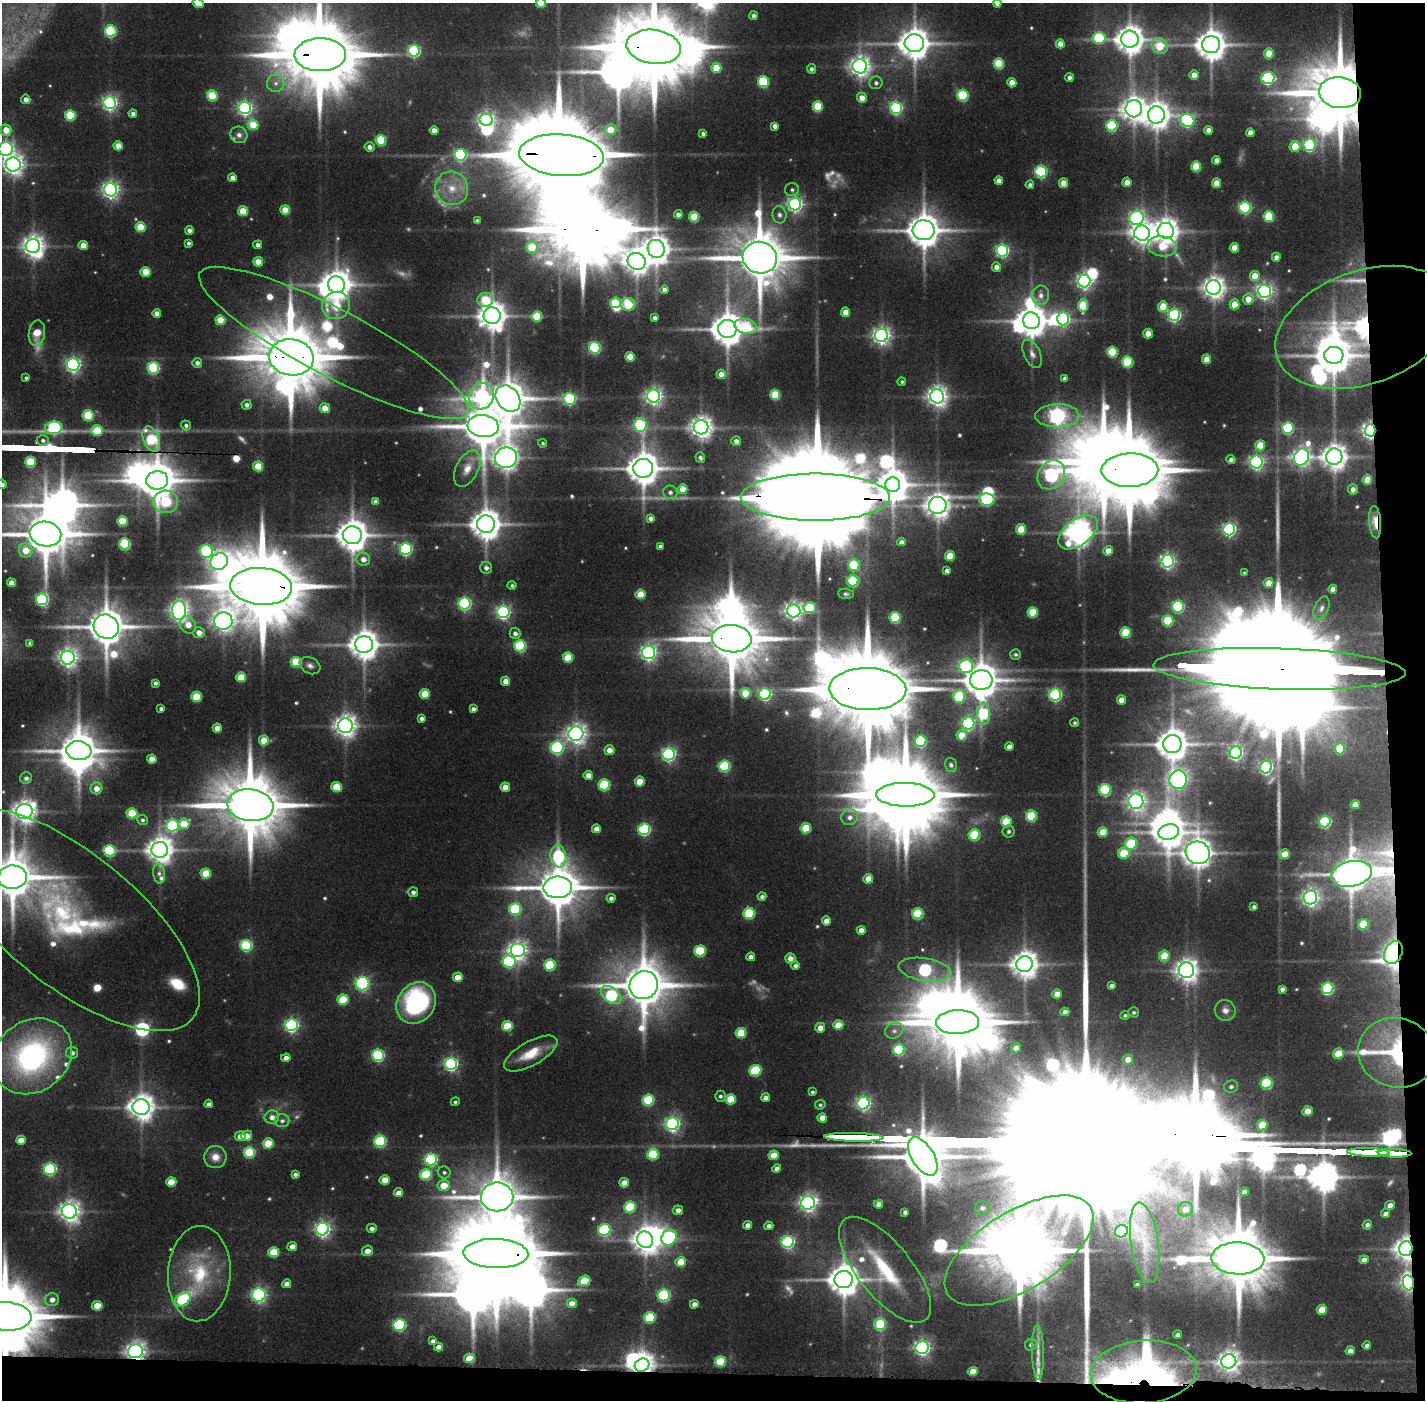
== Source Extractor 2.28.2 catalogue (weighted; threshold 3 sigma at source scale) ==
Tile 9 of 3 x 3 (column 3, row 3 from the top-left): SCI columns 2846-4268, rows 33-1430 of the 4271 x 4257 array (HDU 1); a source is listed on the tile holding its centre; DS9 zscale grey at full resolution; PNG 1427 x 1402 px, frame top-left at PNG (2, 3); each listed source drawn as its Kron ellipse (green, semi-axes under 4 px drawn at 4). Shown black and unused: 5% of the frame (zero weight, under 3 of 5 exposures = <1% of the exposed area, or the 3 px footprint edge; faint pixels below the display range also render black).
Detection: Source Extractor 2.28.2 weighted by HDU 2 'WHT'; one run over the whole footprint, this tile lists its part. Background 0.136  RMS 0.0076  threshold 0.0343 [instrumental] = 3 sigma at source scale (4.5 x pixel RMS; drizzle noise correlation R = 1.50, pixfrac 1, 0.05/0.05 arcsec/px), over >= 5 px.
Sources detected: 630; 18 too faint to see at this stretch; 46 inside a brighter object's white glare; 1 cosmic-ray / hot-pixel residue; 4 long thin detections or spike segments (spike, bleed or trail) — neither listed nor drawn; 19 inside a brighter listed object's ellipse — not listed separately; of the other 542, all 500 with FLUX_AUTO >= 1.36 (the completeness limit of this list) listed and drawn (42 fainter detections not listed), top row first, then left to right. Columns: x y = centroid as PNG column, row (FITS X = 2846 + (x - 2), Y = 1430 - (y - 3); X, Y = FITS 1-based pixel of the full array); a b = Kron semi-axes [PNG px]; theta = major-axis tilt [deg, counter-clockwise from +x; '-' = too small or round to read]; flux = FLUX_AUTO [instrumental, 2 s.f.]
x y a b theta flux
198 3 5 4 - 13
541 3 5 5 - 23
997 3 4 4 - 4.5
753 16 4 4 - 2.6
111 31 6 5 - 92
1099 38 6 5 - 71
1130 39 8 8 - 1300
914 43 10 9 - 1600
1060 44 4 4 - 8.3
1211 45 9 8 - 1500
1160 46 8 7 - 30
654 47 27 17 -7 9900
414 51 6 6 - 130
1269 53 5 4 - 19
320 55 25 16 1 9400
999 64 5 5 - 50
860 66 7 7 - 560
716 68 5 5 - 27
811 69 5 4 - 2.7
1194 75 5 5 - 8.1
1069 78 4 4 - 4.1
1268 78 6 6 - 140
763 81 5 5 - 66
276 83 9 8 - 5.2
876 83 6 6 - 2.8
1012 83 4 4 - 10
1340 93 21 15 -8 7000
963 95 5 5 - 73
212 96 5 5 - 42
862 98 5 5 - 8.6
26 99 5 4 - 5.3
110 103 6 6 - 260
818 106 5 5 - 39
245 108 6 6 - 240
896 108 6 6 - 180
1134 109 8 8 - 870
133 114 4 4 - 3.2
70 115 5 5 - 50
1156 115 9 8 - 1100
486 120 6 6 - 310
1187 120 7 6 - 160
253 125 5 5 - 28
1112 125 6 5 - 74
775 126 4 4 - 3.7
6 130 5 5 - 15
611 130 6 5 - 15
1208 130 4 4 - 7.6
434 131 4 4 - 7.2
1250 133 4 4 - 6.1
703 134 4 3 - 2.7
239 135 9 8 - 4.4
381 140 5 5 - 50
1309 145 6 6 - 140
118 146 4 4 - 11
1295 146 5 5 - 22
369 147 5 5 - 3.9
5 149 7 7 - 220
461 155 6 6 - 110
561 155 42 21 -4 21000
1216 160 4 4 - 4.9
13 164 7 7 - 570
1196 166 5 5 - 32
1041 172 6 5 - 130
232 178 4 4 - 5.7
999 181 4 4 - 6.5
1127 182 5 4 - 9.8
1063 183 5 4 - 14
1216 183 5 4 - 14
1030 185 4 4 - 2.4
452 188 17 16 - 19
111 190 6 6 - 360
792 190 7 6 - 2.2
795 204 6 6 - 290
1245 207 6 5 - 150
285 210 5 4 - 17
243 211 5 5 - 24
678 214 4 4 - 4.1
779 215 9 7 -83 3.5
1269 216 5 5 - 48
694 217 5 5 - 33
1137 218 7 7 - 220
477 221 4 4 - 3.5
141 227 5 5 - 31
189 230 4 4 - 3.6
924 230 11 10 - 2000
1166 231 8 8 - 940
1142 233 8 7 - 660
188 243 4 3 - 2.3
83 245 5 4 - 11
258 245 4 4 - 3.4
33 246 7 7 - 650
1162 246 15 10 -9 26
532 247 5 5 - 37
1234 248 5 4 - 13
656 249 9 8 - 1100
1002 250 6 6 - 180
1276 257 4 4 - 4.2
760 258 17 15 -16 4800
637 261 9 8 - 950
258 262 5 4 - 15
996 267 5 4 - 5.5
146 272 5 5 - 22
1255 276 5 5 - 18
1084 281 6 6 - 300
336 285 8 8 - 1300
1214 287 7 7 - 700
664 290 4 4 - 4.4
1264 291 6 6 - 330
1041 295 10 8 79 5.4
1248 299 5 5 - 9.5
485 300 8 7 - 40
615 303 5 5 - 51
628 304 8 6 0 44
1234 304 5 5 - 17
336 305 14 13 - 45
1083 305 6 5 - 36
1163 307 5 5 - 24
845 312 4 4 - 11
157 313 4 4 - 4.7
1174 315 6 6 - 170
492 316 8 8 - 1200
537 316 5 5 - 39
655 318 4 3 - 2.7
1063 319 6 6 - 140
220 320 5 5 - 22
1031 321 8 8 - 1500
746 326 11 7 -12 47
1364 327 92 56 20 270
727 329 9 9 - 1800
37 333 13 8 82 13
1148 333 5 4 - 14
881 335 6 6 - 390
334 343 151 33 -28 240
595 348 5 5 - 120
1112 352 5 5 - 46
1032 354 15 8 -65 5.5
1334 355 9 8 - 1900
291 357 22 18 -9 7700
630 357 5 5 - 18
1206 359 5 4 - 12
1128 362 5 5 - 58
197 363 5 5 - 3.3
73 365 6 6 - 270
153 368 6 5 - 100
721 374 4 4 - 9.3
26 378 3 3 - 1.7
1065 378 4 4 - 3
902 382 4 4 - 1.5
775 395 5 5 - 37
482 396 13 12 - 200
654 396 6 6 - 350
937 396 7 7 - 570
508 398 14 11 -50 2400
569 399 6 6 - 150
247 405 5 5 - 3.1
325 408 5 5 - 13
88 415 5 5 - 47
1057 416 22 11 0 380
186 425 5 5 - 2.4
640 425 7 6 - 120
483 426 15 11 -6 3200
701 427 7 7 - 680
54 428 8 6 7 120
1288 428 6 5 - 93
1370 430 6 5 - 380
97 431 6 5 - 34
151 439 13 7 -67 68
43 440 6 5 - 2.5
736 441 5 5 - 5
543 443 4 4 - 1.4
1260 445 5 5 - 19
1301 457 9 7 58 420
1334 457 8 8 - 930
506 458 11 10 - 780
700 458 5 4 - 2.4
1231 459 4 4 - 2.9
30 462 5 5 - 45
1256 462 6 6 - 230
258 466 5 5 - 26
643 468 10 9 - 1800
467 469 19 11 63 12
1130 470 28 17 1 10000
1051 475 15 12 53 180
157 480 11 9 8 2500
1367 480 5 5 - 16
2 484 5 4 - 3.6
893 485 7 7 - 1600
683 489 5 4 - 14
1353 489 5 5 - 5.1
670 492 7 7 - 3.3
815 497 74 23 0 38000
987 499 8 6 -11 80
376 501 4 4 - 3.4
166 502 12 11 - 60
938 505 9 8 - 910
651 518 4 4 - 3.6
122 521 5 5 - 32
1375 522 16 6 -86 11
486 524 9 9 - 1400
1021 529 5 5 - 26
1229 529 6 6 - 200
1078 532 23 13 36 1100
45 534 16 12 -10 3600
352 535 9 9 - 1700
901 542 4 4 - 3.6
124 544 5 5 - 93
660 546 4 3 - 2.7
406 549 6 6 - 170
26 550 7 6 - 14
206 551 6 6 - 110
1108 551 5 4 - 9.7
950 556 5 5 - 22
363 559 7 6 - 5.7
219 561 9 8 - 440
1167 561 6 6 - 260
854 565 6 5 - 55
486 568 6 6 - 3.1
947 571 4 4 - 3.3
1244 573 3 3 - 1.5
853 581 5 5 - 74
11 583 4 4 - 6.8
1268 583 5 5 - 11
512 585 4 4 - 1.7
261 586 31 18 -4 13000
1333 589 4 4 - 4.8
641 594 5 5 - 21
846 594 8 5 -5 1.7
42 599 6 6 - 150
465 603 6 6 - 170
1178 607 6 6 - 94
810 608 6 5 - 46
1321 608 12 7 66 4.5
179 611 9 7 -87 480
794 611 6 6 - 410
503 612 6 6 - 220
1033 612 5 5 - 36
895 618 5 5 - 59
223 621 9 8 - 530
1168 621 5 5 - 47
188 625 9 7 -62 9
106 627 13 12 - 2600
1126 632 5 5 - 38
199 633 6 5 - 7.9
515 633 5 5 - 3.4
732 639 20 13 -5 5900
30 643 4 4 - 2.3
364 644 9 8 - 1400
520 646 6 6 - 78
649 652 7 6 - 310
1016 654 5 5 - 1.6
568 657 5 5 - 31
68 658 7 7 - 470
296 662 5 5 - 40
310 666 11 8 -29 4
966 666 7 7 - 100
1280 669 126 20 -2 74000
241 677 5 5 - 23
981 680 11 10 - 2100
506 681 4 4 - 8.1
155 683 4 4 - 2.3
868 689 38 21 -1 16000
745 693 5 5 - 22
425 694 5 5 - 23
765 694 6 6 - 140
1055 695 6 6 - 160
959 696 7 6 - 66
196 697 5 5 - 33
1121 700 4 4 - 11
161 708 4 3 - 2.2
473 709 4 4 - 2.9
984 714 11 6 -87 64
422 718 4 4 - 2.9
968 723 6 6 - 150
1075 723 5 4 - 1.7
345 726 7 7 - 690
217 728 4 4 - 8.9
576 734 7 7 - 530
962 735 5 5 - 20
264 740 5 5 - 18
921 741 6 5 - 97
1172 744 9 9 - 1500
1009 747 4 4 - 5.5
557 748 6 6 - 150
1340 749 5 5 - 28
609 750 5 5 - 7.8
79 751 13 9 -6 2500
1236 753 6 6 - 240
669 754 6 6 - 200
152 759 5 4 - 8.7
951 765 7 6 - 2.2
724 766 6 5 - 78
1266 767 6 6 - 210
588 775 4 4 - 6.7
26 778 6 6 - 3.1
1178 780 9 9 - 290
640 781 5 5 - 18
604 785 5 5 - 73
336 787 5 5 - 31
505 787 5 4 - 9.1
96 788 6 6 - 7
1105 790 6 5 - 88
905 795 29 12 -1 10000
1136 801 8 7 - 390
250 805 23 16 -7 7400
1355 805 5 4 - 9.1
24 811 8 7 - 740
132 813 5 5 - 36
1031 816 5 5 - 56
850 817 8 8 - 5
142 820 5 5 - 1.8
1006 821 5 5 - 37
1325 822 6 5 - 140
184 824 5 5 - 23
172 825 6 6 - 130
806 828 5 5 - 35
596 829 4 4 - 5.9
644 829 6 6 - 120
1009 831 6 6 - 2.4
1103 832 5 5 - 19
1169 832 10 7 12 1400
974 835 6 5 - 57
1131 844 6 6 - 52
160 850 8 8 - 1000
110 851 6 5 - 88
1124 853 6 5 - 32
1198 853 12 11 - 1300
1285 854 5 5 - 17
558 856 11 8 -79 93
159 873 10 6 -83 3.4
206 873 5 5 - 26
1352 874 21 12 12 2200
12 877 15 11 3 3500
868 879 5 5 - 11
558 887 14 11 2 3200
413 892 5 5 - 3.1
762 897 4 4 - 2.6
1310 897 7 6 - 400
611 898 4 4 - 2.9
1254 907 4 3 - 1.9
515 909 6 6 - 63
749 913 6 5 - 70
918 914 5 5 - 52
70 919 157 66 -39 230
826 921 4 4 - 7.3
1363 924 6 5 - 42
861 930 4 4 - 6.4
246 945 6 5 - 85
517 950 7 7 - 470
700 951 5 5 - 55
1393 953 12 8 66 420
1164 956 5 5 - 26
751 957 4 4 - 4.6
790 958 5 5 - 6
509 962 6 6 - 120
1025 964 8 8 - 1000
550 965 6 5 - 60
795 966 4 4 - 2.6
925 970 27 11 -9 130
1186 970 8 7 - 690
458 977 5 4 - 14
362 984 7 6 - 140
644 985 14 13 - 3900
1111 986 4 4 - 3.2
1328 988 6 5 - 120
1282 989 4 4 - 3.1
1057 994 5 4 - 8.8
611 995 11 7 -36 83
343 1000 5 5 - 40
416 1003 22 18 55 120
1225 1010 10 10 - 5.2
1065 1012 4 4 - 4.4
1134 1012 5 5 - 1.8
1125 1015 5 4 - 1.7
957 1022 21 12 3 6700
291 1025 6 6 - 210
838 1025 5 5 - 16
507 1026 5 5 - 33
820 1028 5 5 - 7.5
894 1031 9 7 25 3.7
741 1033 5 5 - 32
1016 1048 5 4 - 5.3
899 1050 6 5 - 69
72 1053 6 6 - 3.3
531 1053 30 12 29 21
1397 1053 39 34 -16 110
1338 1054 5 5 - 24
378 1055 6 6 - 110
32 1056 42 35 36 190
286 1058 5 4 - 5.5
1128 1059 5 5 - 7.5
451 1064 6 6 - 190
755 1070 6 5 - 58
1267 1083 6 5 - 80
1231 1087 7 6 - 2.5
812 1092 4 4 - 1.5
720 1096 5 5 - 2
765 1098 4 4 - 4.5
731 1099 5 5 - 28
648 1100 6 5 - 65
455 1102 4 4 - 1.6
863 1103 6 6 - 230
209 1104 4 4 - 3.1
820 1105 5 4 - 1.5
141 1107 8 8 - 990
1307 1111 5 5 - 15
272 1117 7 7 - 5.4
822 1118 5 4 - 9
282 1121 7 6 - 2.9
672 1124 6 6 - 270
1262 1125 5 5 - 22
240 1136 5 5 - 7.5
247 1136 5 5 - 8.4
854 1137 30 3 -1 3900
21 1140 5 4 - 10
380 1141 6 5 - 83
268 1143 5 5 - 28
1368 1152 21 3 -1 2900
249 1153 6 5 - 57
1394 1153 17 3 -1 1900
653 1154 6 5 - 58
774 1155 5 5 - 19
923 1156 21 11 -58 3400
215 1157 11 11 - 8.4
431 1159 6 6 - 130
777 1168 4 4 - 4.4
50 1169 6 6 - 140
444 1172 6 6 - 2.1
295 1174 4 3 - 2.5
426 1175 6 5 - 51
385 1180 5 4 - 11
171 1182 5 5 - 18
624 1183 5 4 - 9.5
444 1185 6 5 - 16
1244 1192 4 4 - 5.1
398 1193 5 4 - 6.4
497 1197 16 14 0 3000
808 1203 7 6 - 400
879 1204 4 4 - 5.5
1390 1205 5 4 - 6.2
630 1207 6 5 - 49
982 1208 7 7 - 3.3
1185 1209 7 7 - 6.4
678 1210 5 4 - 4.5
69 1211 7 7 - 620
905 1212 4 4 - 2.6
1386 1214 5 4 - 3.2
748 1225 4 4 - 4.7
1367 1225 5 4 - 2.9
769 1226 4 4 - 3.1
372 1228 5 4 - 2.9
322 1229 6 6 - 290
604 1230 6 6 - 110
1121 1231 7 6 - 70
669 1237 8 7 - 110
645 1240 8 7 - 930
788 1242 6 6 - 180
1145 1243 41 13 -82 30
292 1246 5 4 - 6.6
1406 1249 7 7 - 730
367 1251 5 5 - 6.7
1019 1251 84 39 31 9500
274 1252 5 5 - 33
496 1253 32 14 -2 13000
1238 1258 26 16 -2 7300
1364 1260 5 4 - 5.5
681 1262 5 5 - 19
885 1270 65 27 -51 66
199 1274 48 31 87 65
844 1279 9 8 - 1600
584 1281 6 5 - 36
1408 1283 8 5 -81 360
287 1284 4 4 - 5
1137 1285 4 4 - 3.5
259 1295 7 6 - 200
664 1295 6 6 - 120
183 1299 9 6 37 80
52 1300 7 6 - 5.5
572 1303 5 4 - 7.2
694 1304 4 4 - 4.6
97 1306 5 5 - 19
1322 1310 5 4 - 18
5 1316 26 14 -2 8900
650 1318 6 5 - 55
880 1324 6 5 - 53
399 1325 6 5 - 120
1177 1335 4 4 - 2.9
433 1341 4 4 - 2.5
1031 1345 6 5 - 2.2
1367 1345 4 4 - 3.1
439 1347 4 4 - 5.8
922 1348 6 6 - 290
135 1351 7 6 - 460
1350 1351 5 4 - 5.6
1038 1352 27 6 -89 8.7
469 1358 5 4 - 17
720 1361 6 5 - 37
1229 1361 7 7 - 520
642 1365 7 6 - 830
973 1371 5 4 - 14
1144 1372 53 31 4 310
Overlapping masked pixels (flux is a lower limit): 28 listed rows (the first 20) at x y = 654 47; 320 55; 1340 93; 561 155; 1364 327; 334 343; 291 357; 1370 430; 151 439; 1130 470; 157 480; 815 497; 1375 522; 261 586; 732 639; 1280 669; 868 689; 1352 874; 1393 953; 1397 1053
Isophote crosses this tile's border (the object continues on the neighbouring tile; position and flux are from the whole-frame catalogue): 11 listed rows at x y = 198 3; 541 3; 997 3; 654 47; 5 149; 13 164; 2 484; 45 534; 12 877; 70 919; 5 1316